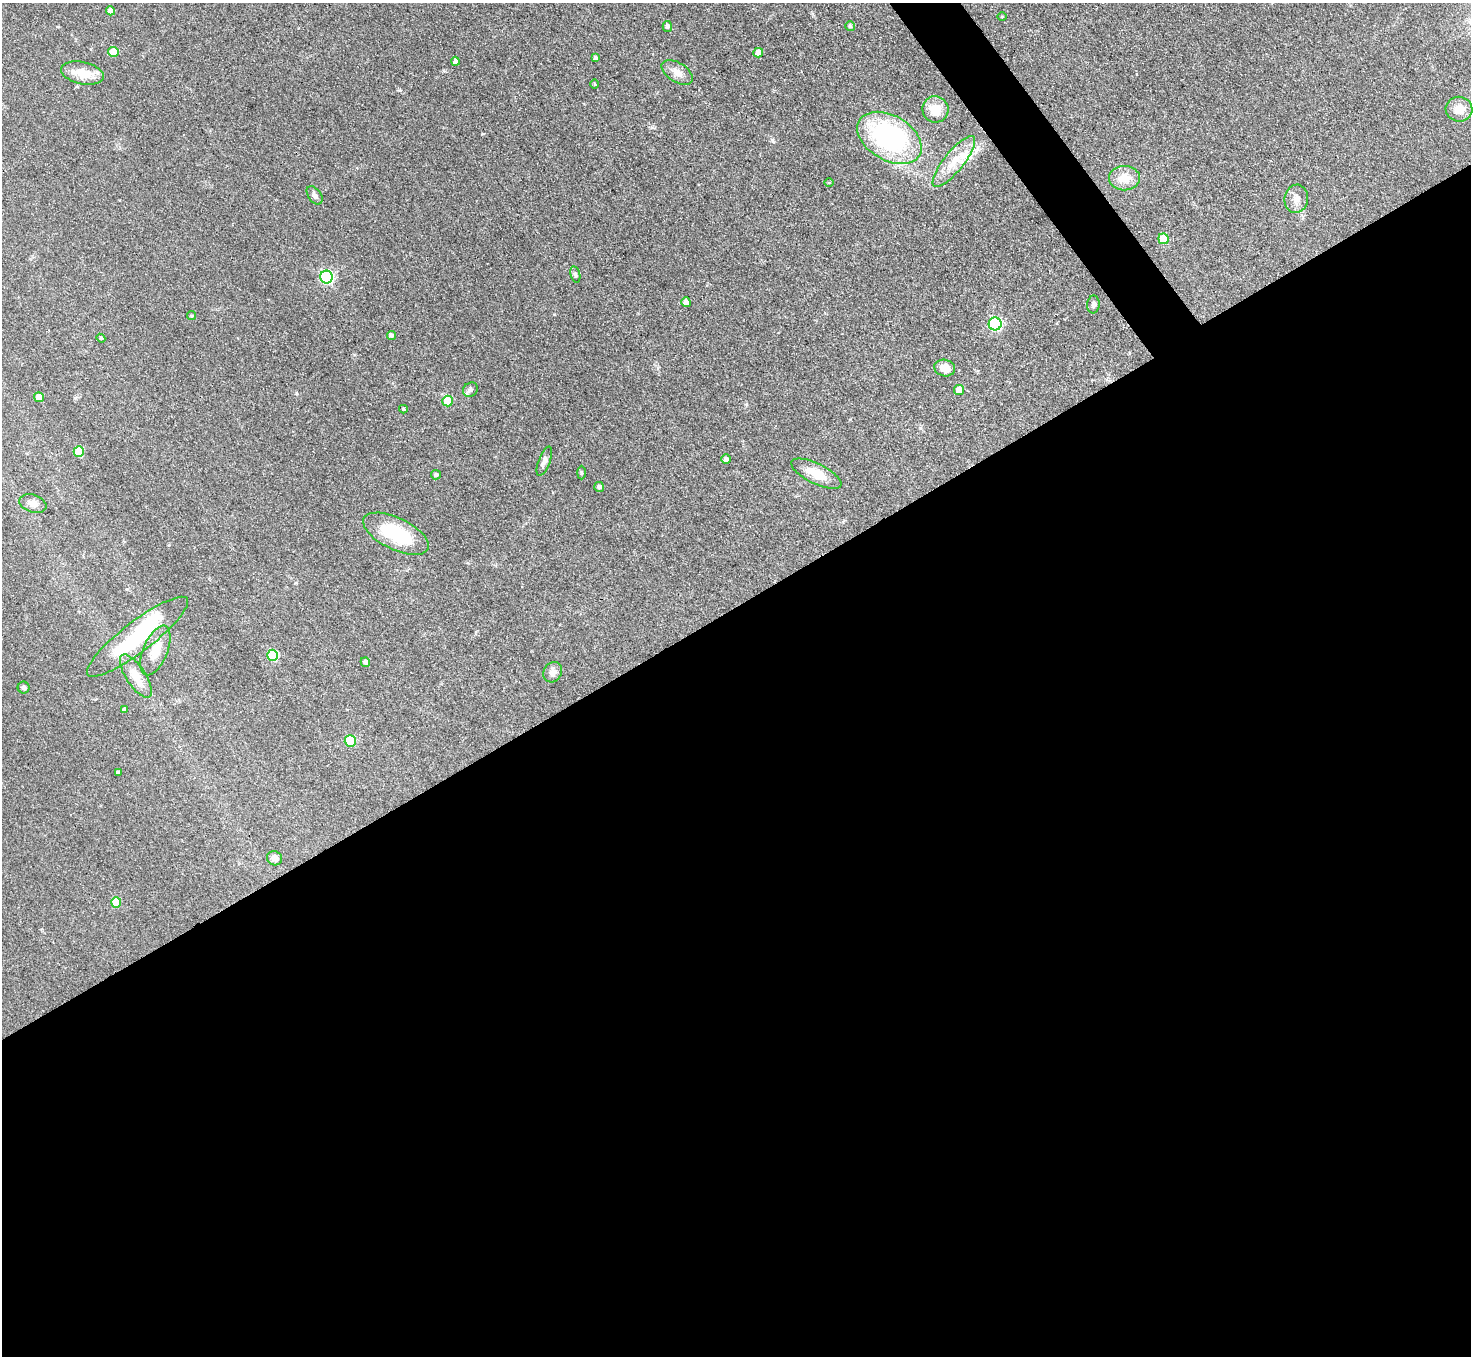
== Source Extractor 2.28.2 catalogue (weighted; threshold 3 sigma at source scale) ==
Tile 15 of 4 x 4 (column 3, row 4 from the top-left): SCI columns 2940-4408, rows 297-1650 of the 5879 x 5872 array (HDU 1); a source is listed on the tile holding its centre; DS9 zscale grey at full resolution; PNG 1473 x 1358 px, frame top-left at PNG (2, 3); each listed source drawn as its Kron ellipse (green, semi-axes under 4 px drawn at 4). Shown black and unused: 57% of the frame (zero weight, under 3 of 4 exposures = <1% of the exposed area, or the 3 px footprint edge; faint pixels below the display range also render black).
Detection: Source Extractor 2.28.2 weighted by HDU 2 'WHT'; one run over the whole footprint, this tile lists its part. Background 0.0683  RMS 0.0056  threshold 0.0252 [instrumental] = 3 sigma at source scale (4.5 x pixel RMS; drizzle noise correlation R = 1.50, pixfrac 1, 0.05/0.05 arcsec/px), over >= 5 px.
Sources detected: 58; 1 inside a brighter object's white glare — neither listed nor drawn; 2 inside a brighter listed object's ellipse — not listed separately; the other 55 listed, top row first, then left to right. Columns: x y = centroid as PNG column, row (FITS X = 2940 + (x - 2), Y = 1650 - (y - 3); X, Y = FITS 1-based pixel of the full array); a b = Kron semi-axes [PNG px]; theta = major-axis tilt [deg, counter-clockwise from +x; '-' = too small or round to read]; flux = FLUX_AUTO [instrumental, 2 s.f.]
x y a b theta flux
110 11 4 4 - 4.5
1002 17 5 3 - 0.46
667 26 5 4 - 1.7
850 26 5 5 - 1.1
113 52 5 5 - 10
758 53 5 4 - 5.2
596 58 4 3 - 1.2
455 61 4 4 - 2
677 72 17 9 -32 4.5
82 73 22 11 -12 10
595 84 5 3 - 0.57
935 109 13 13 - 9.8
1459 109 13 12 - 6.9
889 138 35 22 -30 88
954 161 32 10 51 11
1124 178 15 12 -1 8.5
829 183 5 3 - 0.57
315 195 10 6 -53 2.1
1296 199 14 11 82 4.5
1163 239 5 5 - 15
575 274 8 4 -77 1.2
326 277 6 6 - 76
686 302 5 4 - 2.6
1093 304 9 6 87 1.8
192 316 4 4 - 0.68
995 324 6 6 - 76
391 336 4 4 - 1.4
101 338 4 4 - 0.67
945 368 10 8 -11 5.5
470 390 8 6 43 1.5
959 390 5 5 - 5.2
39 397 5 4 - 6.9
447 401 5 5 - 14
403 409 4 3 - 0.67
79 451 5 5 - 19
726 459 5 4 - 2.2
544 461 15 6 69 2.5
581 473 7 3 90 0.74
816 474 27 10 -26 11
436 475 5 4 - 1.3
599 487 5 5 - 1.4
33 503 14 8 -17 3.8
396 534 35 16 -26 33
138 637 62 15 37 40
155 650 26 12 67 8.6
272 655 6 5 - 32
365 662 5 4 - 1.8
553 672 11 9 55 3.4
136 676 25 9 -57 8.9
24 687 6 6 - 1.3
124 710 4 4 - 1.2
350 741 6 5 - 28
118 773 4 3 - 1.2
275 858 8 7 - 3.4
116 902 5 5 - 13
Unlisted compact peaks at least as high as the median listed source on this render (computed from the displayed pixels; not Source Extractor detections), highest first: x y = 772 140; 296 393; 482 134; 399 90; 652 127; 920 428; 554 314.